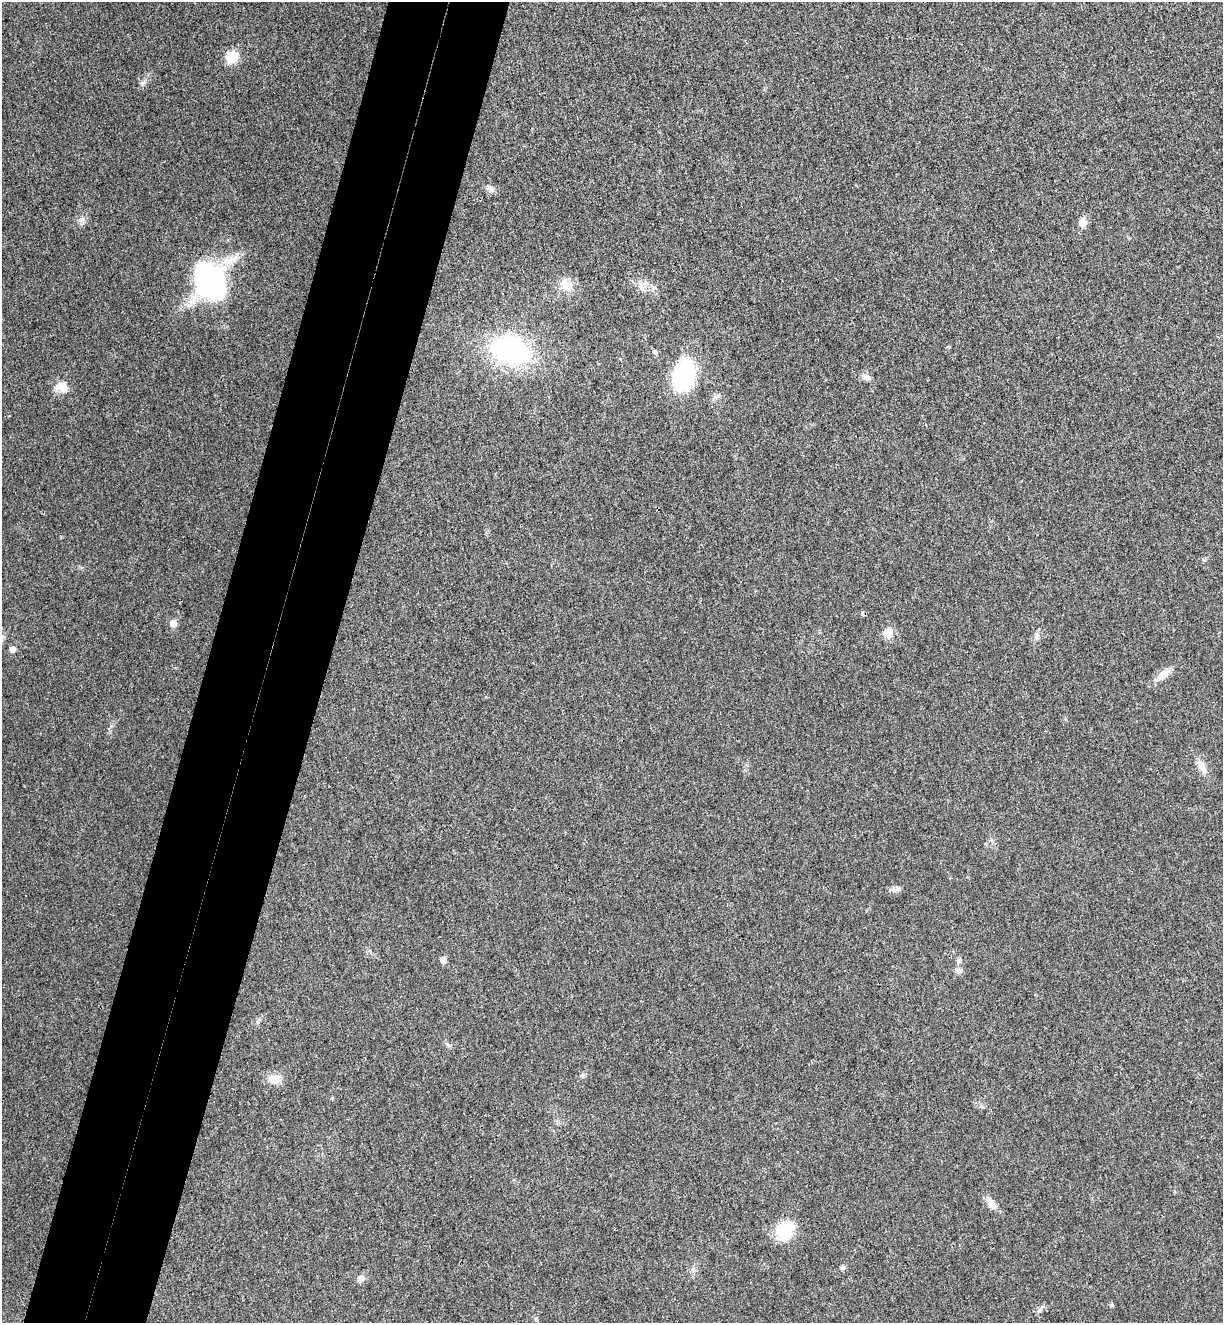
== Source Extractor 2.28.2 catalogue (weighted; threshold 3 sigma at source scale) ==
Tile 7 of 4 x 4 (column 3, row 2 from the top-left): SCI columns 2627-3847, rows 2668-3988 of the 5380 x 5331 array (HDU 1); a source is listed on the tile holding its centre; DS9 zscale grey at full resolution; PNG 1225 x 1325 px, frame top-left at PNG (2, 2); no overlay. Shown black and unused: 10% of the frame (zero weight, under 3 of 4 exposures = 6% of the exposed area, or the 3 px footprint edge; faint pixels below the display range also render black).
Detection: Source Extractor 2.28.2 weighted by HDU 2 'WHT'; one run over the whole footprint, this tile lists its part. Background 0.0355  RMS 0.0053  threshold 0.0239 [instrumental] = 3 sigma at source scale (4.5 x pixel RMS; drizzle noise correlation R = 1.50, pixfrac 1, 0.05/0.05 arcsec/px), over >= 5 px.
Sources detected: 31; all 31 listed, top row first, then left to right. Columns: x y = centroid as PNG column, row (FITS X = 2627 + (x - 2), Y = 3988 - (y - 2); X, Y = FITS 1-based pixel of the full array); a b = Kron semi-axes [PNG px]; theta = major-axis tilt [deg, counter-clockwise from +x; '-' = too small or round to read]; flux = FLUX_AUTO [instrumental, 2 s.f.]
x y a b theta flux
231 57 13 12 - 10
143 82 11 5 25 1.6
490 189 12 6 -27 2.2
82 220 9 8 - 2.3
1083 222 6 5 - 9.4
210 281 32 22 -61 140
566 285 19 13 -43 7.1
641 287 15 6 -65 2.7
949 347 5 4 - 0.58
511 350 30 21 -17 100
684 375 30 20 72 57
866 377 14 7 -28 2.8
61 387 17 13 -24 6.6
173 623 6 5 - 6.8
888 633 13 11 76 5.4
1037 636 10 5 69 1.8
12 649 6 5 - 2.8
1163 675 22 9 35 5.2
1202 766 20 9 -62 4.9
992 841 7 4 -72 0.98
896 889 13 5 16 2
443 960 5 5 - 4.4
959 961 7 7 - 1.6
958 971 9 7 -6 2.1
449 1045 9 3 -28 1.1
582 1075 7 5 47 1.2
274 1079 18 11 -6 5.9
991 1204 13 8 -53 5.2
785 1231 26 23 49 15
843 1267 8 6 59 1.3
361 1278 10 9 - 2.6
Unlisted compact peaks at least as high as the median listed source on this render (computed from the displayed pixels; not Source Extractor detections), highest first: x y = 1112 1305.